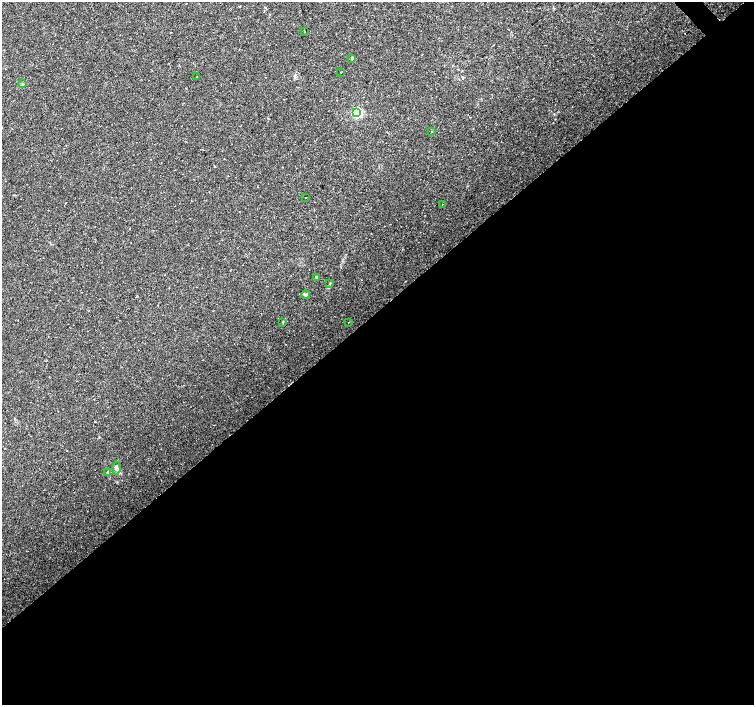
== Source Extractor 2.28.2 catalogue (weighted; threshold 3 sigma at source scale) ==
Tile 15 of 4 x 4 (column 3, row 4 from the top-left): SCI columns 3007-4510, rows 147-1552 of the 6017 x 5985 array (HDU 1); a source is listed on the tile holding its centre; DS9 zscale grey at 2 x 2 block average (1 PNG px = mean of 2 x 2 image px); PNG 756 x 707 px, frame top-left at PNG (2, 2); each listed source drawn as its Kron ellipse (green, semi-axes under 4 px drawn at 4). Shown black and unused: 56% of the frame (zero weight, under 2 of 3 exposures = <1% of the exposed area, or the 3 px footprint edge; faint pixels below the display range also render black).
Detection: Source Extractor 2.28.2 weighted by HDU 2 'WHT'; one run over the whole footprint, this tile lists its part. Background 0.0308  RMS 0.0036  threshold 0.0164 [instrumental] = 3 sigma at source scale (4.5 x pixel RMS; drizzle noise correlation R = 1.50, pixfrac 1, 0.0396/0.0396 arcsec/px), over >= 5 px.
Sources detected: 16; all 16 listed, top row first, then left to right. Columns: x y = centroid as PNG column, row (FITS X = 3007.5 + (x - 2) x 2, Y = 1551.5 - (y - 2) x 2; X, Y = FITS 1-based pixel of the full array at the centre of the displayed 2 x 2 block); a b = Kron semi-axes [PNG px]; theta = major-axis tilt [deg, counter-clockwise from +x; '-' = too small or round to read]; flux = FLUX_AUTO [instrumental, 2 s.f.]
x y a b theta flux
305 31 2 2 - 0.36
352 58 2 2 - 2.1
341 72 2 2 - 0.32
197 76 2 2 - 0.66
23 84 3 2 - 0.52
357 113 3 3 - 95
431 131 2 2 - 0.64
305 197 2 2 - 1.4
442 204 2 2 - 0.3
317 277 3 3 - 1.7
330 283 3 2 - 0.61
306 295 4 3 - 1.5
283 322 3 2 - 0.52
348 322 2 2 - 0.35
116 468 6 4 88 2.1
108 472 3 2 - 0.48
Diffuse or blended objects may show on this block-average render without a row.